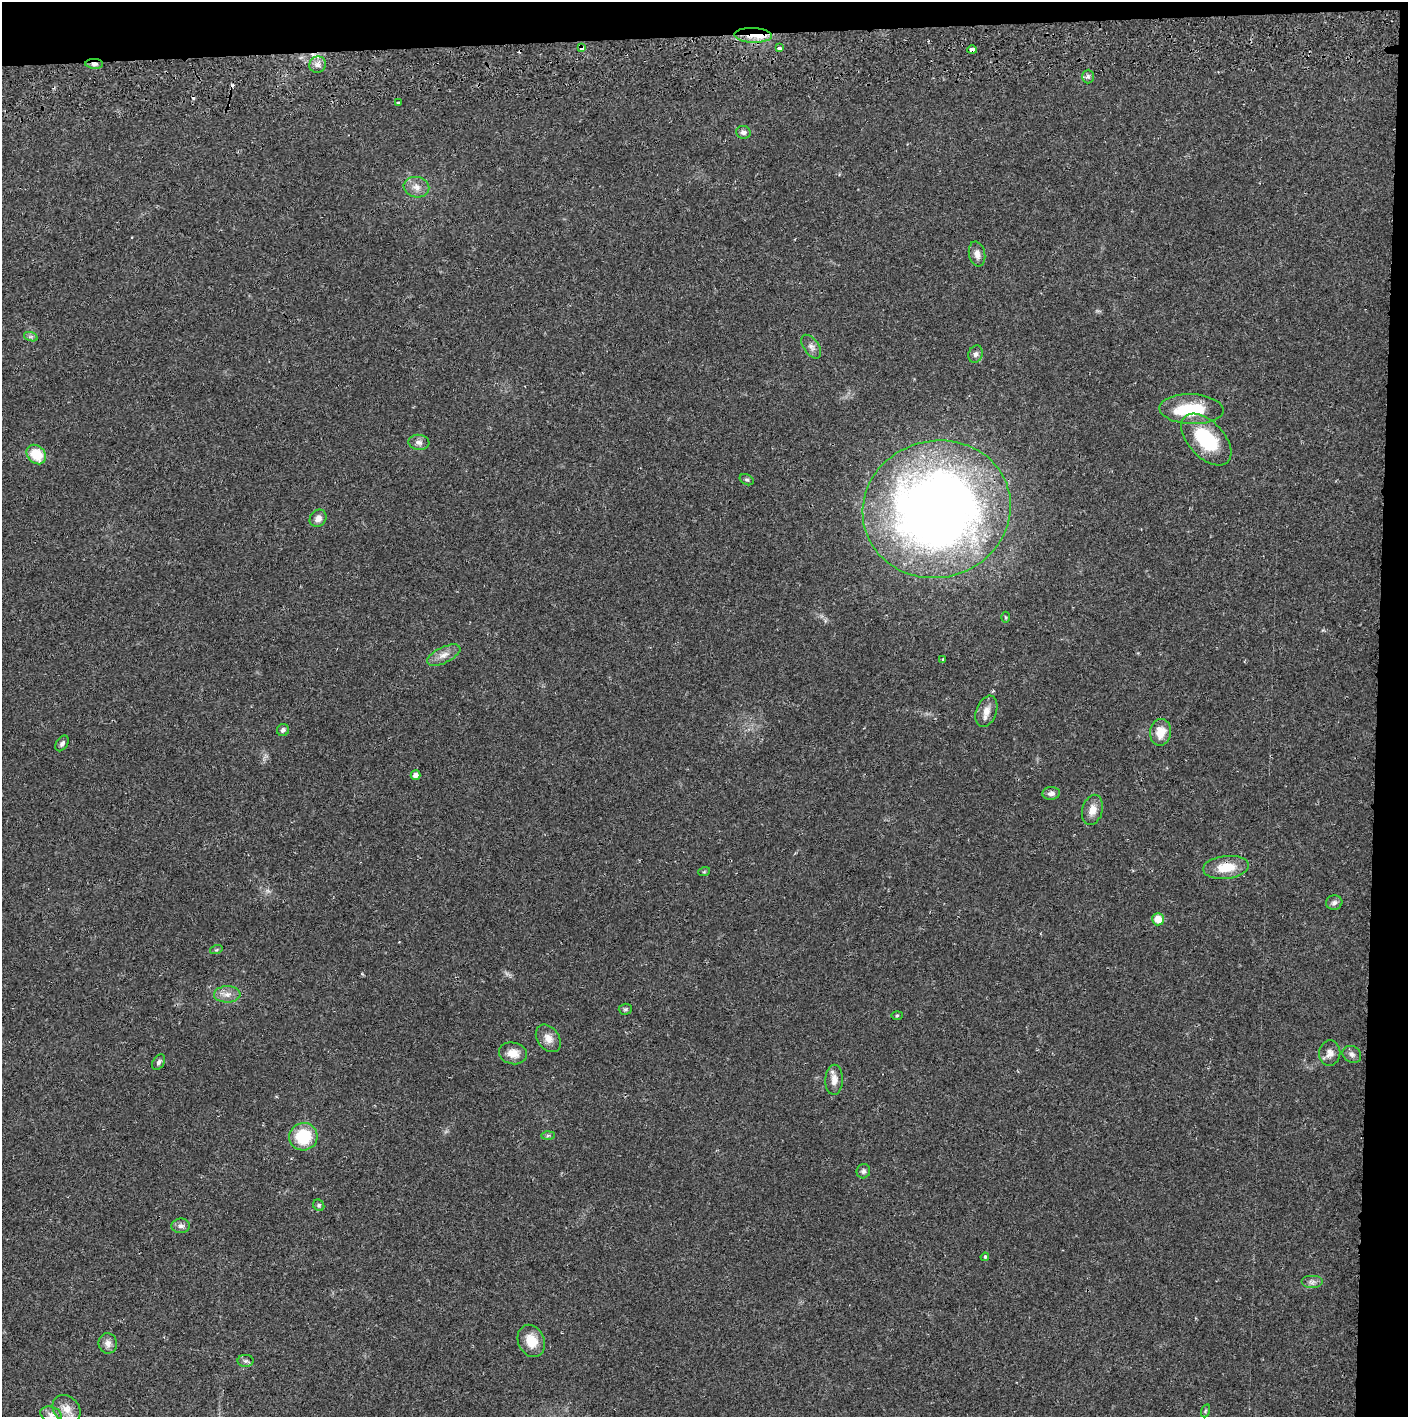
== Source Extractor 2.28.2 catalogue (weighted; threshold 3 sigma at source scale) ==
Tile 3 of 3 x 3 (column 3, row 1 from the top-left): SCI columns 2815-4220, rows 2886-4300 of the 4227 x 4359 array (HDU 1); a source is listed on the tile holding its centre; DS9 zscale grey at full resolution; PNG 1410 x 1419 px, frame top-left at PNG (2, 2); each listed source drawn as its Kron ellipse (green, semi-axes under 4 px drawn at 4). Shown black and unused: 5% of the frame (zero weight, under 2 of 3 exposures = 3% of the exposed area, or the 3 px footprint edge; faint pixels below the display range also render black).
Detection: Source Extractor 2.28.2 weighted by HDU 2 'WHT'; one run over the whole footprint, this tile lists its part. Background 0.0223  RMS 0.0035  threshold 0.0157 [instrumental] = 3 sigma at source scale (4.5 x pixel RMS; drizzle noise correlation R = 1.50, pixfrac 1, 0.05/0.05 arcsec/px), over >= 5 px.
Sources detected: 62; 3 cosmic-ray / hot-pixel residue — neither listed nor drawn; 1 inside a brighter listed object's ellipse — not listed separately; the other 58 listed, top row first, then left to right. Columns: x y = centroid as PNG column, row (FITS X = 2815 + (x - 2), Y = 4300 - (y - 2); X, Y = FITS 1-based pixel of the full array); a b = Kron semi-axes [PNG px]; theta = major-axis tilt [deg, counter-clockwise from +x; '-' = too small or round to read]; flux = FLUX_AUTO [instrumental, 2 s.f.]
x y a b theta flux
753 35 18 7 -2 5.5
582 48 4 3 - 4.3
779 48 4 3 - 2.1
972 50 4 3 - 4.4
94 64 9 5 -1 1.1
318 65 8 8 - 1.8
1088 76 7 6 - 0.9
399 103 3 3 - 0.84
743 132 7 6 - 1.3
416 187 13 10 -11 2.7
977 254 13 8 -77 2.2
31 337 7 4 -18 0.72
811 347 13 7 -55 1.7
976 354 9 7 65 1.3
1191 409 32 15 -3 15
1206 440 31 18 -47 21
419 442 10 7 -6 1.5
36 455 11 8 -44 9.1
747 480 7 5 -27 0.63
937 509 74 68 16 340
318 518 9 7 49 1.9
1005 617 5 3 - 0.39
444 655 18 8 26 2.8
943 659 3 3 - 0.47
986 711 16 10 70 3.1
283 730 6 6 - 1
1160 732 13 10 81 5.3
62 743 9 5 57 0.97
415 775 5 4 - 1.7
1051 793 9 6 5 1.5
1092 810 15 10 75 3.1
1226 867 23 11 6 7.8
704 872 6 3 19 0.39
1334 903 8 7 - 1.2
1158 919 6 6 - 4.4
216 950 6 4 18 0.49
227 994 13 8 1 2.4
625 1009 6 5 - 0.64
897 1015 5 3 - 0.39
548 1038 15 10 -53 2.9
513 1053 14 10 -13 4
1330 1053 13 10 83 2.6
1352 1054 10 8 -31 1.3
159 1062 8 5 58 0.86
834 1080 15 9 88 2.9
548 1136 6 4 2 0.56
303 1137 14 13 - 14
863 1171 7 6 - 1
319 1205 6 5 - 0.57
181 1226 9 7 2 1.4
985 1257 4 4 - 0.38
1312 1282 11 6 0 1.4
531 1341 17 13 -66 6.4
108 1343 10 9 - 2
245 1361 8 6 0 0.86
67 1409 15 12 -47 3.8
1205 1411 6 4 71 0.48
51 1415 11 7 -19 1.8
Overlapping masked pixels (flux is a lower limit): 4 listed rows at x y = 753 35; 582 48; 972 50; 94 64